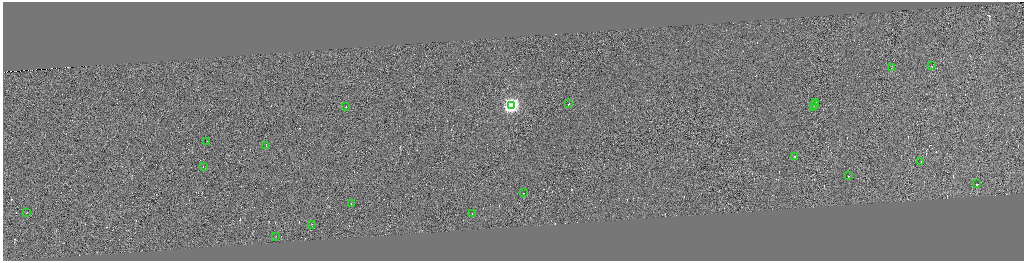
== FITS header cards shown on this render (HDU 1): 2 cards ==
NAXIS1  =                 4085
NAXIS2  =                 1034

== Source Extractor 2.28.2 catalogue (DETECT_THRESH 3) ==
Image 4085 x 1034 px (HDU 1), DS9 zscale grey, zoomed out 1/4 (1 PNG px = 4 x 4 image px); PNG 1026 x 263 px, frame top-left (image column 3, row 1033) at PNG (3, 2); each listed source drawn as its Kron ellipse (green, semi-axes under 4 px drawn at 4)
Background 0.552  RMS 4.1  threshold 12.4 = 3 sigma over >= 5 px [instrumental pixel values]
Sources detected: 408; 387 cannot appear on this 1/4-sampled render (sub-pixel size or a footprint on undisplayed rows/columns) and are neither listed nor drawn; the other 21 listed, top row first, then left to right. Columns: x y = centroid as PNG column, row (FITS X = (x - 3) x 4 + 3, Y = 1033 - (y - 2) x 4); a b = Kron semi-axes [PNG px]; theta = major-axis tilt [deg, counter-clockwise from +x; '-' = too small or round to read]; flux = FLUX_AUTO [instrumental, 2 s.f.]
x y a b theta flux
932 66 2 1 - 33000
891 67 2 1 - 39000
816 102 2 1 - 16000
569 104 2 1 - 23000
815 104 4 1 - 31000
511 105 4 4 - 670000
346 106 2 1 - 14000
814 106 2 1 - 34000
207 141 2 1 - 17000
266 145 2 1 - 28000
795 156 2 1 - 24000
921 162 3 1 - 35000
203 166 2 1 - 21000
848 175 2 1 - 52000
976 184 2 1 - 34000
523 193 2 1 - 19000
351 203 2 1 - 50000
26 212 2 1 - 26000
472 214 3 1 - 25000
311 224 2 1 - 19000
276 236 2 1 - 11000
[387 sub-pixel or undisplayed-footprint detections neither listed nor drawn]